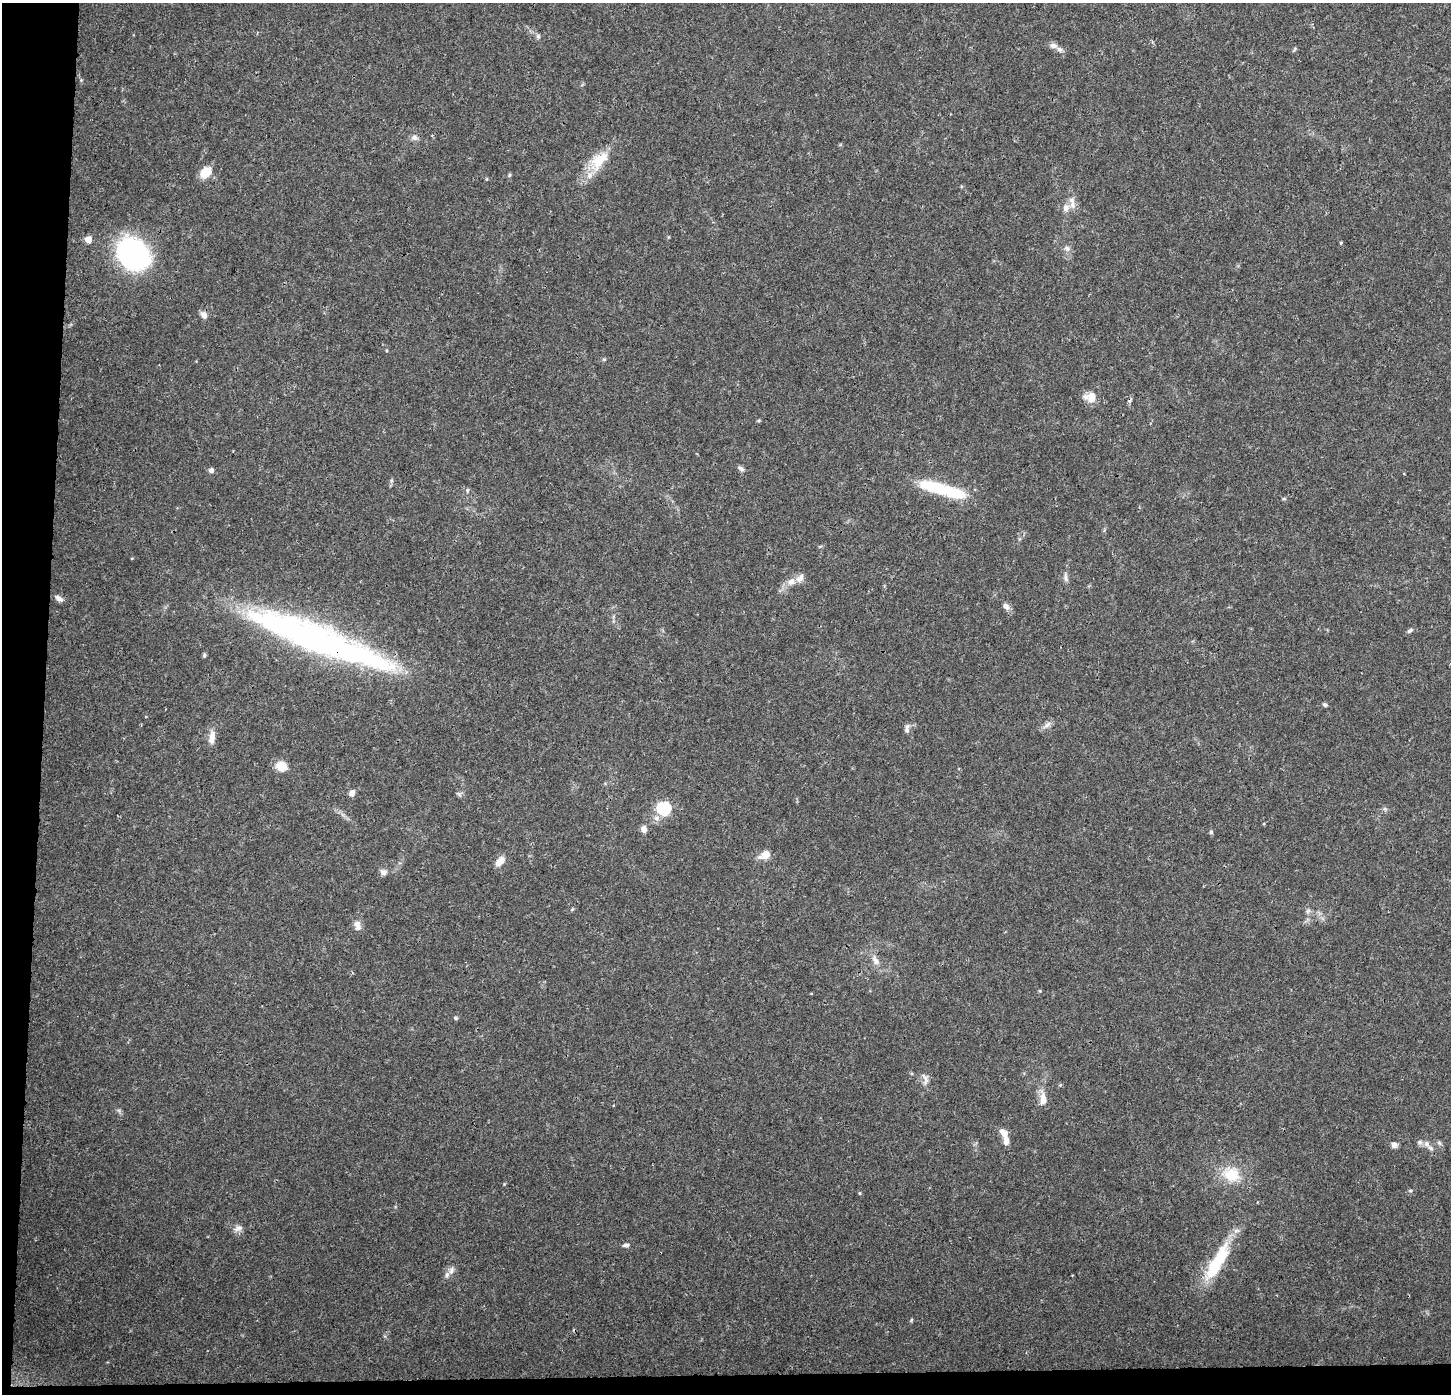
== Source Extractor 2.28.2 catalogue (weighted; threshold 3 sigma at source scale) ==
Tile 7 of 3 x 3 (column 1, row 3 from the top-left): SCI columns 8-1456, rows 213-1604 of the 4354 x 4601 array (HDU 1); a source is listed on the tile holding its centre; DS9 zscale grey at full resolution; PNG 1453 x 1396 px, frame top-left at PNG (2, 3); no overlay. Shown black and unused: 4% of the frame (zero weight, under 3 of 4 exposures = <1% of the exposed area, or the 3 px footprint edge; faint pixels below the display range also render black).
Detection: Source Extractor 2.28.2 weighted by HDU 2 'WHT'; one run over the whole footprint, this tile lists its part. Background 0.0374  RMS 0.0038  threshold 0.0172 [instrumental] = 3 sigma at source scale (4.5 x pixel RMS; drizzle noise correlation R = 1.50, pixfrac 1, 0.0396/0.0396 arcsec/px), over >= 5 px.
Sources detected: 73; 1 inside a brighter object's white glare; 1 cosmic-ray / hot-pixel residue — not listed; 7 inside a brighter listed object's ellipse — not listed separately; the other 64 listed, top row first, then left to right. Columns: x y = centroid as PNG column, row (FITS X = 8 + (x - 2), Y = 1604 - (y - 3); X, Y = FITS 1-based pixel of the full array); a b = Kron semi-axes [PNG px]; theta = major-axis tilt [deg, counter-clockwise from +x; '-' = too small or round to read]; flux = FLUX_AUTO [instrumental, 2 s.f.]
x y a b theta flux
538 36 7 6 - 0.83
1053 45 11 7 -10 1.7
81 80 4 4 - 0.4
414 138 9 8 - 1.5
599 160 31 16 44 12
206 172 13 9 48 6.7
509 175 5 5 - 0.51
1066 208 11 9 -87 2.7
88 240 5 5 - 4.8
1341 243 4 3 - 0.4
1067 248 9 7 -27 1.4
133 254 27 20 -42 110
204 315 10 7 -61 1.9
604 359 6 4 0 0.49
1091 397 12 10 1 5.3
758 420 5 4 - 0.5
741 469 10 5 -28 1.1
211 470 6 6 - 1.1
391 481 6 4 72 0.65
938 488 49 13 -14 22
467 491 5 5 - 0.62
1284 499 6 4 1 0.45
1066 577 14 4 -84 1.3
791 582 11 9 34 2.9
59 598 12 6 -34 1.6
1006 606 11 7 -54 1.8
1410 630 8 5 32 0.9
321 642 146 29 -20 160
204 655 7 4 83 0.6
1324 705 6 5 - 0.66
1047 725 14 6 35 1.8
907 728 13 5 87 1.3
212 737 19 8 81 3.3
281 766 10 9 - 7
352 793 6 5 - 2.7
459 794 8 5 -18 0.84
664 808 6 6 - 57
1385 809 6 4 -18 0.61
644 829 7 6 - 2.3
1211 832 5 5 - 0.58
765 855 14 8 30 4
500 861 14 8 48 3.3
383 872 10 8 -16 1.5
572 909 5 4 - 0.43
1308 911 7 5 47 0.87
357 925 12 8 -70 2.5
875 960 17 7 -61 2.9
1040 991 4 3 - 0.36
456 1018 6 4 -16 0.62
925 1079 19 7 -80 2.2
1043 1099 18 8 -86 4.1
119 1111 7 4 -72 0.67
1003 1132 12 7 -47 3.4
1439 1143 7 5 -45 0.75
1427 1144 9 7 -66 1.6
1394 1145 7 6 - 1.8
1231 1174 20 17 -25 11
1410 1191 5 4 - 0.51
859 1193 4 4 - 0.42
238 1228 12 8 24 1.8
626 1245 8 5 0 1
1217 1262 56 15 60 21
451 1270 13 7 74 2.1
911 1320 6 4 72 0.41
Overlapping masked pixels (flux is a lower limit): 1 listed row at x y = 321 642